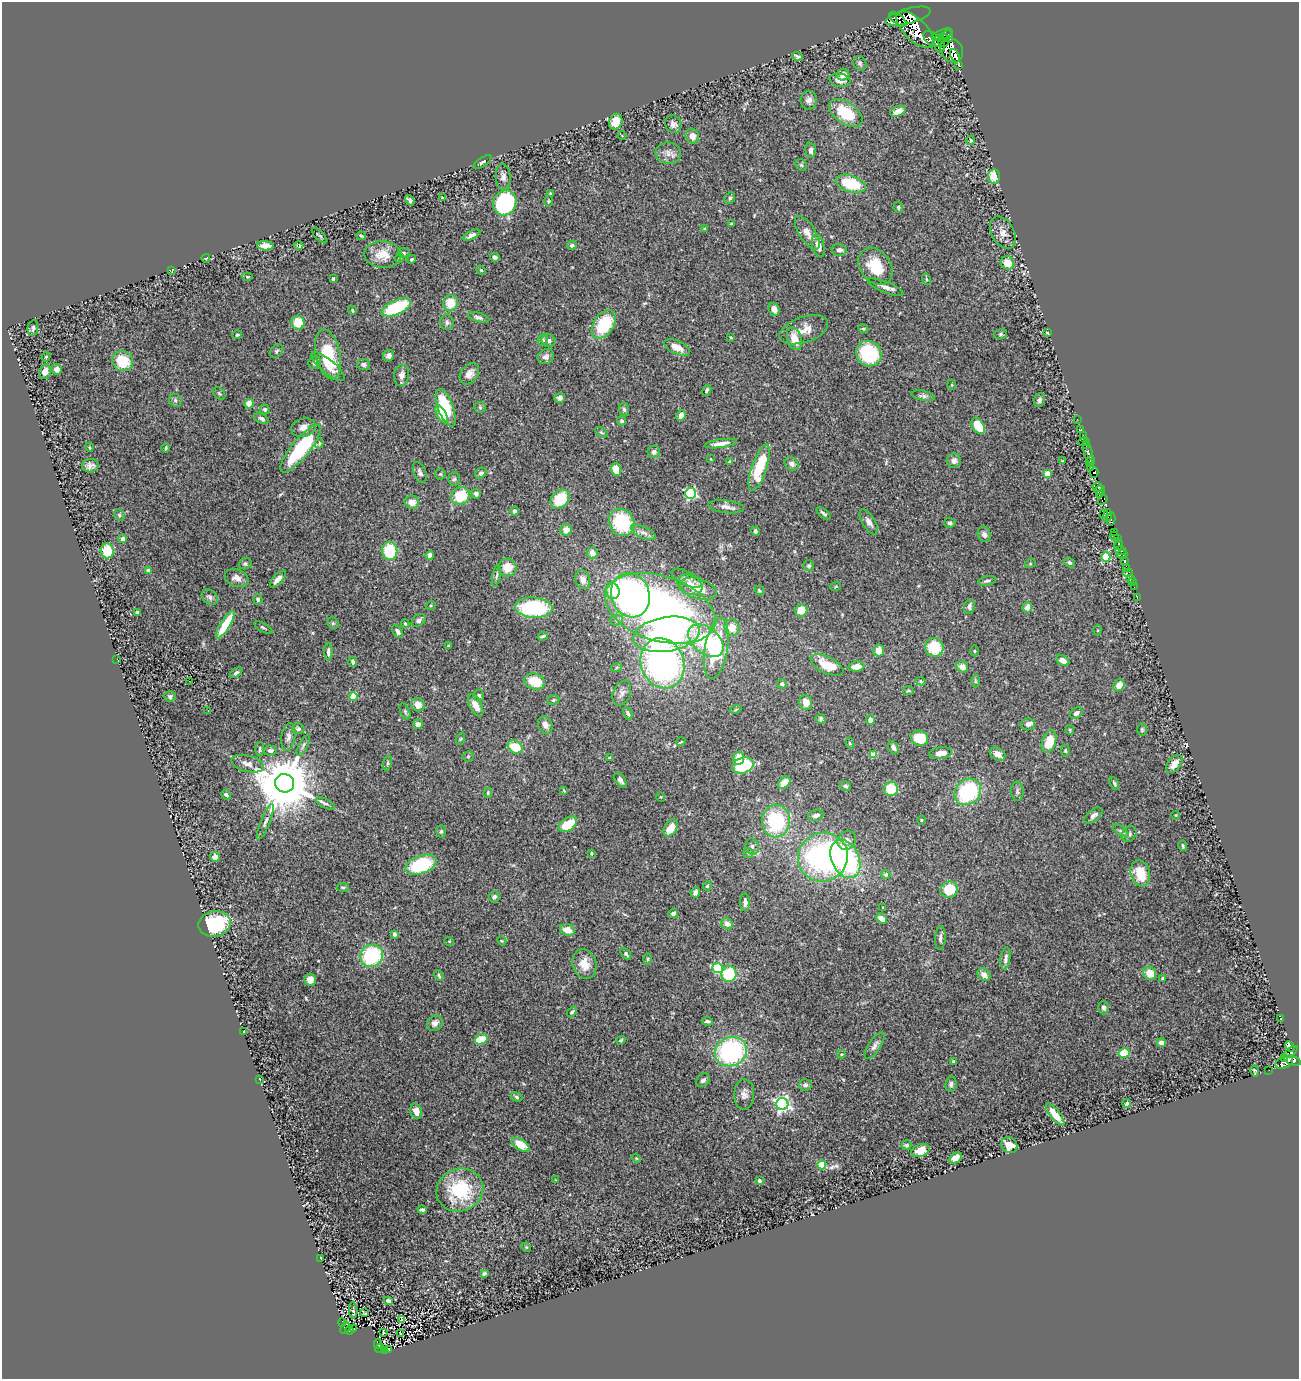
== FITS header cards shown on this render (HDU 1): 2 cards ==
NAXIS1  =                 1297
NAXIS2  =                 1377

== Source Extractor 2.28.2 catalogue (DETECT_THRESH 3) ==
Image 1297 x 1377 px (HDU 1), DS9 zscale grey, 1 PNG px = 1 image px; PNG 1301 x 1381 px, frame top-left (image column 1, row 1377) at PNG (2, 2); each listed source drawn as its Kron ellipse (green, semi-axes under 4 px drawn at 4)
Background 0.313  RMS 0.02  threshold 0.0614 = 3 sigma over >= 5 px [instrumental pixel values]
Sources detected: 413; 2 with non-positive FLUX_AUTO (blend fragments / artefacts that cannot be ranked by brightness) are neither listed nor drawn; the other 411 listed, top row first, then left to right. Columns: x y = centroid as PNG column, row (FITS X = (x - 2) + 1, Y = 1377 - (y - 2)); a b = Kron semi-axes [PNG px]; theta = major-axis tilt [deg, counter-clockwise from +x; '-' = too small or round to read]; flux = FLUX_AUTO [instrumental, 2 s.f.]
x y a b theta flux
908 16 23 7 15 3100
898 19 10 5 -40 1400
915 30 24 11 -44 10000
942 35 11 5 22 2700
948 36 6 5 - 1400
932 39 10 6 -37 1700
943 40 7 6 - 1300
939 44 9 5 -80 2000
952 51 12 10 -57 8100
955 56 7 4 -65 3300
797 57 5 4 - 3.9
860 63 7 6 - 3.4
959 65 3 3 - 210
843 75 6 6 - 10
840 80 10 6 -9 9
809 100 9 8 - 6.5
898 111 8 5 22 12
846 113 19 11 -36 52
616 122 8 6 68 21
673 124 9 8 - 6.3
622 136 4 3 - 1.1
692 136 8 6 -67 9.1
971 140 5 3 - 1.4
811 150 7 5 -85 5.5
668 153 13 11 -6 9.9
482 162 10 4 35 2.7
801 165 6 5 - 2.1
994 176 7 6 - 22
503 177 13 7 -87 7.2
851 184 15 8 -17 62
550 193 4 3 - 1.8
442 198 4 3 - 1.6
730 198 6 5 - 2.2
410 200 5 3 - 3.4
548 201 5 4 - 1.9
505 203 13 11 63 140
898 207 5 4 - 2.4
731 224 3 3 - 1.9
705 229 4 4 - 2.5
807 233 19 8 -57 13
1003 233 17 11 -60 13
471 235 9 4 25 5.1
320 236 10 3 -44 2
361 236 4 2 - 1.9
299 245 4 3 - 1.8
572 245 5 4 - 2.7
265 246 8 4 -4 11
818 246 12 6 -76 9
839 250 7 6 - 5.2
403 253 6 4 -5 2.3
383 254 18 13 -4 21
495 257 5 4 - 3.7
206 258 4 3 - 1.4
399 258 5 3 - 2.7
412 259 4 3 - 1.8
1007 263 7 6 - 22
875 266 20 15 -54 41
481 270 5 4 - 1.5
172 271 4 3 - 1.9
247 277 5 3 - 1.5
333 279 3 3 - 1.9
926 279 5 3 - 1.4
886 287 19 5 -22 8
450 303 8 7 - 24
396 307 16 7 23 84
774 309 6 5 - 9.4
352 310 4 3 - 1.4
478 317 11 4 -16 3.9
447 322 8 6 -76 4.1
298 323 7 6 - 26
604 324 16 10 55 68
33 328 8 5 80 3.5
863 329 5 4 - 1.6
804 330 25 12 19 20
1047 333 3 2 - 1.2
1001 334 6 5 - 2.5
237 335 5 4 - 2
731 337 3 2 - 1.2
794 339 11 7 -74 19
543 340 6 5 - 3
548 340 7 6 - 3.8
677 347 14 6 -24 14
277 351 8 5 48 3
328 354 25 12 -78 58
869 354 13 12 - 88
389 356 6 5 - 4.5
46 357 5 3 - 1.1
546 357 8 7 - 6.5
123 361 10 9 - 40
315 363 6 6 - 5.7
363 365 6 5 - 4.4
328 367 21 7 -39 12
57 369 5 5 - 6.2
45 372 7 5 74 8.3
469 374 12 8 53 8.9
401 375 10 7 80 7.8
952 385 5 3 - 1.2
707 390 5 4 - 2.6
219 394 7 5 -49 2.2
923 396 12 5 -11 4.1
560 398 5 4 - 4.5
175 400 7 6 - 3.6
1039 400 7 5 71 3.7
249 404 5 4 - 14
480 407 6 5 - 2.1
446 408 20 7 -70 58
265 409 5 4 - 2.6
624 409 7 5 -84 2.8
442 414 10 4 -60 34
681 415 5 4 - 7.4
261 418 8 4 -25 3.7
1077 419 2 2 - 12
622 421 5 4 - 3
978 426 9 5 -58 35
303 428 12 9 14 9.2
1081 430 3 2 - 23
601 432 7 4 -30 2
1083 436 3 2 - 16
1083 442 6 3 7 47
319 443 5 4 - 1.8
721 443 16 4 8 9.7
1086 446 2 2 - 12
89 447 4 3 - 1.2
166 448 5 3 - 1.7
300 449 30 9 50 98
654 452 6 6 - 5.4
1088 452 12 4 -75 120
711 459 4 2 - 0.82
954 461 7 7 - 6.9
1062 461 3 2 - 1.2
1090 461 5 3 - 800
729 462 3 3 - 2.1
792 464 7 6 - 5.2
90 466 8 6 -2 6.3
759 468 24 7 72 67
1091 468 4 3 - 530
616 470 6 5 - 23
420 472 11 6 -68 4.2
481 473 6 5 - 3.9
1094 473 5 3 - 760
440 474 5 5 - 2.2
1047 474 4 4 - 27
454 479 7 6 - 2.9
1098 487 5 4 - 450
1100 490 5 3 - 370
691 493 5 5 - 190
476 494 5 4 - 4.5
1100 495 4 3 - 350
460 496 10 8 37 43
560 499 11 8 45 49
1103 500 6 4 54 410
412 502 7 6 - 13
726 507 18 6 -7 7.7
514 511 4 4 - 3.8
823 513 8 3 -38 2.9
1104 513 3 3 - 180
119 515 6 5 - 2.2
1107 515 6 3 78 370
1111 519 7 4 77 270
622 522 14 12 -59 80
869 522 14 6 -58 7.7
950 523 5 5 - 3.4
566 530 6 5 - 12
755 531 4 3 - 2.6
1115 532 3 2 - 360
644 533 13 5 -25 6.2
984 534 8 6 -68 4.9
1114 536 4 3 - 110
1117 538 3 3 - 32
122 539 4 4 - 6.1
1119 545 5 4 - 83
107 551 7 6 - 39
390 551 9 7 -89 60
1121 551 6 3 -18 95
592 553 6 5 - 11
1122 554 5 3 - 70
430 555 4 4 - 8
1106 557 5 4 - 73
1124 560 4 3 - 870
1070 563 6 4 -41 3.4
245 564 6 5 - 2.7
1030 564 5 3 - 1.3
809 566 5 5 - 2.5
507 567 9 9 - 21
1127 569 4 3 - 250
148 571 4 4 - 4.6
1128 573 5 3 - 13
497 576 11 3 79 2.7
237 578 12 8 -21 8.8
686 578 16 7 -26 6.3
278 579 10 4 48 9.3
1131 579 3 2 - 2.3
583 580 9 7 -74 9.7
987 581 9 4 11 3.1
1132 581 3 2 - 20
690 585 13 9 -26 14
836 586 5 3 - 1.3
1134 587 2 2 - 11
698 589 18 10 -17 22
612 591 8 7 - 24
759 591 5 3 - 1.8
630 595 22 19 -71 410
210 597 9 7 -40 4.6
1137 598 2 2 - 8.2
258 599 5 4 - 4.3
431 605 5 3 - 1.3
969 607 7 5 79 6.2
1027 607 5 5 - 9.2
534 608 19 10 -4 120
660 608 57 32 -18 560
801 610 6 6 - 19
137 613 3 3 - 3.7
419 620 8 5 35 4
616 620 6 5 - 2.7
333 623 6 5 - 2.4
405 624 4 3 - 1.5
225 625 16 4 58 46
732 627 8 7 - 17
263 628 10 3 -30 2.4
1098 630 5 3 - 1.3
397 631 7 4 -59 4.3
666 634 33 17 9 240
543 636 5 2 - 2.4
706 641 20 13 -41 94
448 646 3 3 - 1.3
934 647 9 9 - 42
716 648 31 11 80 94
879 651 6 5 - 12
974 651 5 3 - 1.5
328 652 8 4 -90 4.3
117 659 2 2 - 36
1063 661 7 4 -29 10
353 662 5 4 - 2.6
662 663 25 21 -69 400
827 665 18 8 -26 36
617 667 5 3 - 1.8
856 667 8 5 7 12
962 667 6 5 - 12
236 673 7 4 38 3
189 681 2 2 - 1
535 681 10 7 -19 35
921 681 5 4 - 1.8
975 681 6 4 -89 2
782 684 5 4 - 2.4
1119 685 6 5 - 13
908 691 5 3 - 1.6
622 693 13 8 66 7.4
170 696 6 5 - 2.6
353 696 4 4 - 39
479 696 6 5 - 2.9
553 700 6 5 - 2.3
806 703 7 6 - 15
418 705 7 6 - 12
476 705 12 6 -62 14
736 709 5 3 - 1.6
208 710 3 2 - 1.1
405 711 8 4 -64 2.3
628 713 7 4 -67 2.9
1076 713 7 5 33 5.9
821 719 5 5 - 2.6
870 720 4 4 - 7.3
418 724 5 4 - 8.5
1028 724 7 6 - 5.6
545 725 9 6 -67 7.2
298 729 6 5 - 3.7
1070 730 5 4 - 1.9
1142 730 6 5 - 2.1
288 737 14 7 80 6.5
920 738 8 7 - 40
460 739 6 4 70 1.9
681 742 4 3 - 1.1
1049 742 11 7 71 35
850 743 5 4 - 1.6
303 745 11 4 62 3.5
515 747 8 6 -29 32
893 747 7 5 -63 5.3
260 749 7 4 89 2.7
270 750 6 5 - 4.7
1065 751 6 4 -86 2
941 753 11 6 6 12
998 754 8 6 -33 11
873 755 4 4 - 27
468 756 5 5 - 1.9
610 758 4 3 - 2.9
739 758 6 5 - 20
388 763 7 4 76 2.2
248 764 17 8 -15 10
1174 764 10 6 51 10
743 766 11 7 18 61
620 780 8 5 -56 3.9
285 783 9 9 - 12000
784 783 7 5 44 21
1114 783 7 3 -64 2.6
845 786 6 5 - 2.9
891 789 7 7 - 35
564 790 4 3 - 1.3
1017 791 9 6 -88 3.8
968 792 14 12 46 130
488 793 5 3 - 1.5
226 795 5 4 - 3.5
661 797 5 3 - 1.1
325 803 10 4 -27 3.6
816 815 8 5 19 5.9
1176 815 4 3 - 1
1093 816 10 5 40 5.2
922 820 5 3 - 1.2
776 821 16 14 88 110
265 822 19 4 68 6.4
568 824 10 6 35 36
671 828 9 6 57 24
441 831 6 5 - 2.6
1121 831 9 4 -36 3.1
1129 834 8 6 52 4.3
847 840 10 8 50 10
752 846 8 7 - 4.6
1183 846 5 3 - 1.6
591 853 3 3 - 1.5
748 853 5 5 - 2
215 857 5 4 - 9
823 857 25 24 - 290
845 859 20 13 -64 190
421 865 16 9 19 93
1140 873 13 9 -74 35
886 875 4 4 - 3.6
707 886 4 4 - 2.6
343 887 6 4 -1 2.3
949 890 9 8 - 38
695 892 5 4 - 4.5
494 897 6 5 - 4.1
745 902 9 5 -89 6.5
883 907 3 2 - 1.1
673 913 5 4 - 4.2
881 919 6 4 -35 15
215 924 16 13 11 110
727 924 6 5 - 9
567 930 7 5 -18 16
394 934 4 4 - 4.6
940 938 12 5 87 5
449 941 5 3 - 1.1
502 941 5 3 - 1.3
626 954 6 4 -50 3.3
372 956 12 11 - 110
1005 958 11 5 82 6.4
647 959 5 3 - 1.5
584 964 15 12 -72 19
717 968 5 5 - 84
1150 973 7 6 - 17
729 974 8 7 - 66
984 975 7 5 -41 9.9
439 976 5 3 - 2
1162 978 3 2 - 1.2
310 980 6 6 - 9.4
1104 1007 7 5 -90 3.5
572 1012 6 4 49 2.5
1281 1019 4 2 - 0.76
707 1021 5 3 - 2.9
435 1023 8 7 - 7
244 1032 2 2 - 1
481 1039 6 5 - 43
621 1040 5 4 - 1.8
1161 1043 5 4 - 8.5
875 1046 15 6 56 6.3
1290 1046 6 3 -63 200
731 1052 16 14 22 190
1290 1052 9 3 36 320
1124 1053 6 4 12 39
841 1054 4 4 - 1.4
1284 1059 4 3 - 110
953 1061 3 3 - 1.9
1293 1061 8 4 -18 920
1284 1062 9 5 26 360
1269 1070 2 2 - 3.6
1255 1071 5 4 - 1.8
260 1079 3 2 - 0.99
703 1080 8 6 39 4.9
951 1084 7 5 83 3.5
805 1085 6 5 - 3.4
744 1094 15 10 87 9
517 1097 6 4 -19 2.3
1127 1103 4 3 - 2.3
782 1104 6 6 - 420
416 1111 8 5 -73 11
1055 1114 13 5 -51 22
521 1145 10 5 -32 31
907 1145 5 5 - 2.1
1009 1145 8 7 - 16
920 1151 9 6 18 13
636 1158 5 3 - 1.3
956 1158 6 5 - 16
822 1165 4 4 - 56
556 1180 3 2 - 0.8
759 1181 4 3 - 3.3
460 1190 23 21 21 92
422 1210 4 3 - 3
526 1247 5 3 - 1.4
321 1258 3 2 - 0.88
484 1273 4 3 - 2.5
388 1301 4 3 - 3.3
353 1310 8 4 -85 2.4
365 1313 4 2 - 0.98
401 1320 3 3 - 26
342 1322 4 2 - 2.5
345 1328 6 3 66 56
354 1329 3 3 - 3
349 1330 4 3 - 37
383 1332 4 3 - 2
401 1334 3 3 - 1.4
378 1344 5 3 - 9.7
380 1348 5 3 - 28
389 1349 4 3 - 2.7
384 1350 4 3 - 46
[2 non-positive-flux detections neither listed nor drawn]